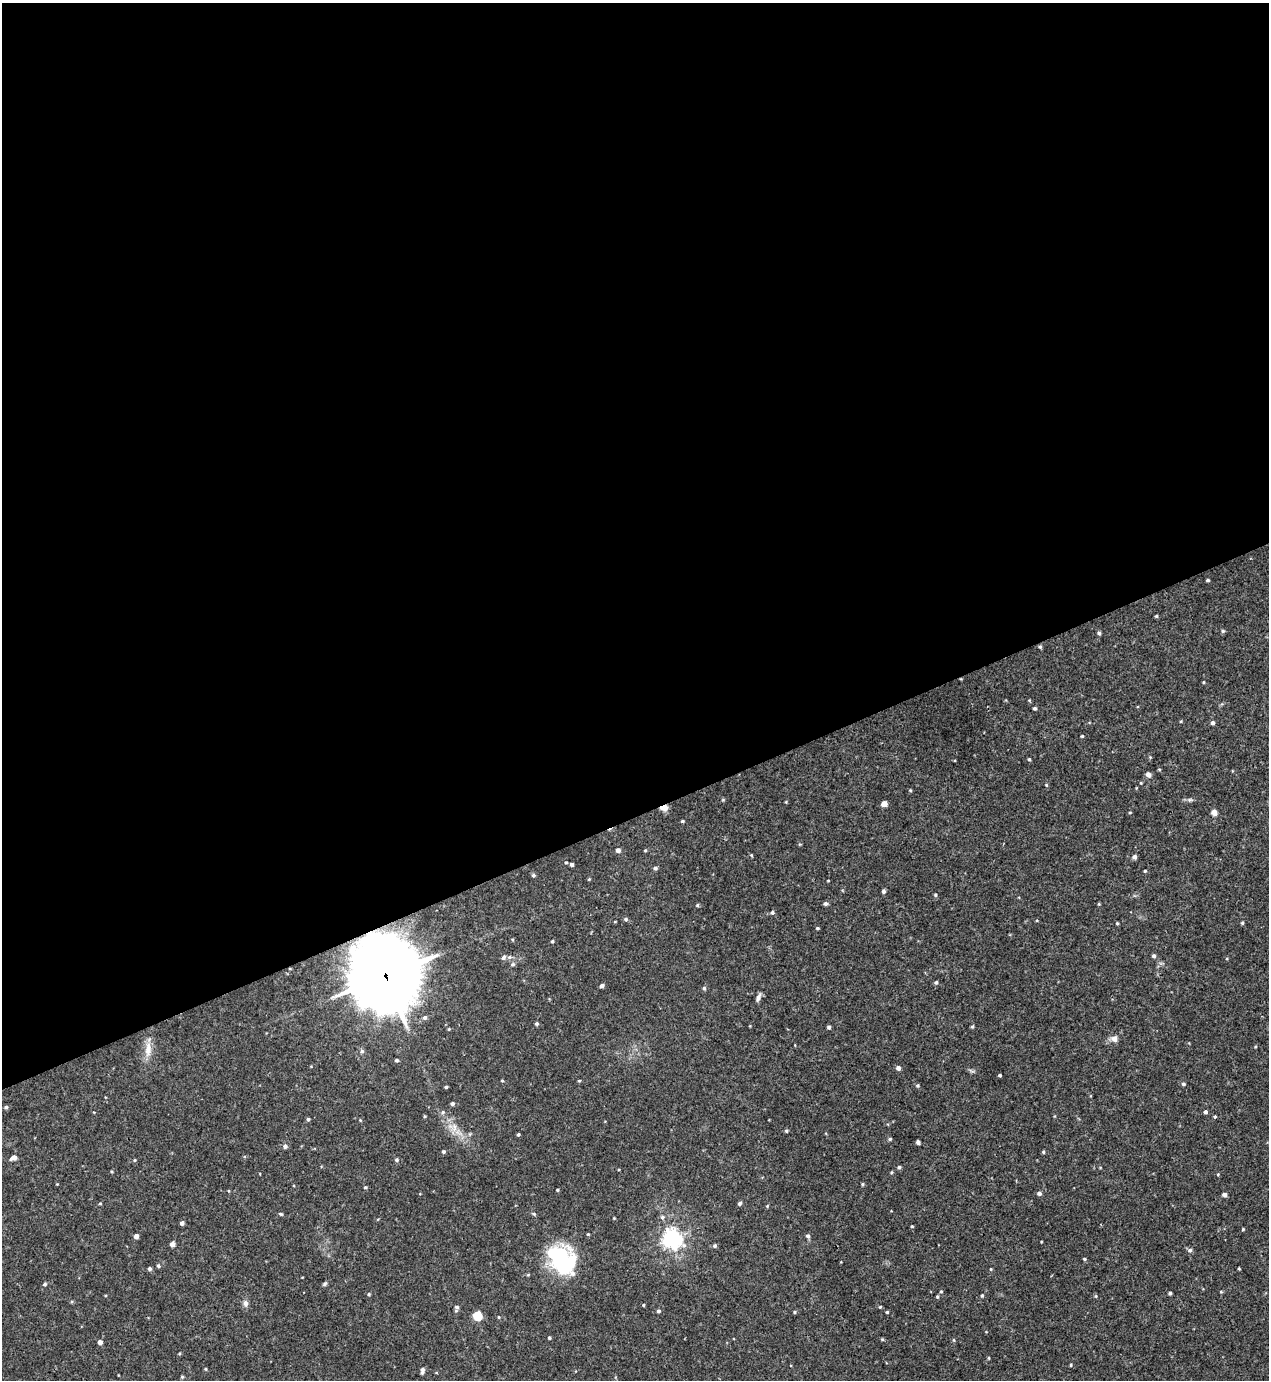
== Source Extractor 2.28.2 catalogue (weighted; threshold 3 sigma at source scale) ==
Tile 2 of 4 x 4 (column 2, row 1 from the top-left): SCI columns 1420-2686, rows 4191-5568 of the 5522 x 5568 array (HDU 1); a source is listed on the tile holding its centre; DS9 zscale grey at full resolution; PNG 1271 x 1382 px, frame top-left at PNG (2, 3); no overlay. Shown black and unused: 59% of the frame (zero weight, under 3 of 4 exposures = <1% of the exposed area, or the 3 px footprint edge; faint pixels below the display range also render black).
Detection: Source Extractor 2.28.2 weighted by HDU 2 'WHT'; one run over the whole footprint, this tile lists its part. Background 0.02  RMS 0.0041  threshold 0.0185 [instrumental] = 3 sigma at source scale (4.5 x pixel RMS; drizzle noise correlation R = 1.50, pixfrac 1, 0.05/0.05 arcsec/px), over >= 5 px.
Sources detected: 144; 1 inside a brighter listed object's ellipse — not listed separately; the other 143 listed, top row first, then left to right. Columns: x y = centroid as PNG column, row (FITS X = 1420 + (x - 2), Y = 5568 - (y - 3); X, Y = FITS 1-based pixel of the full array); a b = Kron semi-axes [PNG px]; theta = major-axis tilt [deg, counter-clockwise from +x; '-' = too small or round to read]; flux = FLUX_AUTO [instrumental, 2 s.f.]
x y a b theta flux
1208 580 3 3 - 0.58
1156 616 4 4 - 0.49
1223 631 5 5 - 0.59
1099 633 4 4 - 0.68
1040 647 5 4 - 0.61
1203 682 5 3 - 0.32
1035 708 4 4 - 0.64
1212 723 5 4 - 1.1
1082 736 3 3 - 0.42
1150 757 4 4 - 0.36
1029 759 3 3 - 0.46
1148 775 6 5 - 1.7
1046 785 4 4 - 0.4
910 790 4 3 - 0.36
1190 800 7 4 1 0.77
884 804 5 4 - 3.2
664 808 9 6 6 2.5
1130 812 4 3 - 0.34
1214 812 5 4 - 3.5
682 821 4 3 - 0.54
618 850 5 5 - 1.6
645 850 4 3 - 0.4
751 855 4 4 - 0.38
1135 857 5 4 - 1.4
566 862 4 3 - 0.42
572 864 4 4 - 0.92
655 868 5 4 - 0.87
1145 871 4 4 - 0.44
533 875 5 5 - 0.63
589 879 4 4 - 0.36
828 881 3 2 - 0.26
883 891 4 4 - 0.87
935 895 4 4 - 0.48
825 904 5 4 - 0.96
1099 904 4 4 - 0.38
697 905 5 4 - 0.51
772 912 5 5 - 0.82
626 919 5 5 - 0.68
1117 923 3 3 - 0.46
1242 923 4 4 - 0.52
817 928 4 3 - 0.45
552 941 4 3 - 0.5
1154 956 5 4 - 0.89
503 957 7 5 47 1
509 957 6 5 - 0.94
513 964 6 5 - 0.72
386 976 25 22 -79 3200
936 982 5 4 - 0.69
602 986 4 4 - 1.2
704 988 5 4 - 0.69
758 997 12 5 69 1.4
425 1018 6 5 - 1.1
536 1024 4 4 - 0.68
972 1026 5 4 - 0.54
829 1027 4 3 - 0.86
449 1029 4 3 - 0.36
1114 1039 9 8 - 2.1
148 1049 24 8 88 4.7
362 1051 5 5 - 0.78
396 1060 4 3 - 0.6
898 1068 5 5 - 1.4
1000 1075 3 3 - 0.61
502 1081 4 3 - 0.38
579 1081 5 3 - 0.37
1183 1084 5 4 - 0.67
917 1086 5 4 - 0.59
446 1087 3 3 - 0.54
452 1104 4 4 - 0.85
6 1107 5 4 - 0.68
443 1112 5 4 - 0.58
1205 1112 4 4 - 0.83
424 1116 5 3 - 0.39
1215 1117 4 3 - 0.54
308 1119 4 4 - 0.6
454 1127 13 6 -84 2.8
786 1131 5 4 - 0.54
518 1134 4 3 - 0.54
890 1139 4 3 - 0.65
918 1142 4 4 - 1.3
285 1146 6 5 - 1.1
443 1151 4 4 - 0.57
1043 1152 4 3 - 0.49
13 1158 7 5 30 2.3
135 1160 4 4 - 0.39
397 1160 5 5 - 0.67
899 1167 4 4 - 0.73
892 1172 5 3 - 0.42
1218 1174 4 3 - 0.35
863 1184 4 4 - 0.46
365 1187 4 3 - 0.46
557 1190 3 3 - 0.42
1039 1193 5 4 - 1
1225 1195 5 4 - 1.4
100 1203 5 3 - 0.36
740 1203 5 4 - 0.79
767 1206 4 4 - 0.35
280 1214 5 4 - 0.48
534 1214 6 3 -45 0.5
662 1217 6 5 - 0.82
614 1218 3 3 - 0.3
182 1223 4 4 - 0.95
912 1226 4 3 - 0.38
1243 1229 4 4 - 0.38
588 1234 4 3 - 0.38
136 1236 4 4 - 2.1
808 1236 6 5 - 0.97
671 1238 7 7 - 190
172 1244 4 4 - 2
715 1246 5 4 - 0.79
1190 1250 6 6 - 0.98
1084 1259 4 3 - 0.47
562 1260 29 21 -54 47
158 1266 4 4 - 0.69
1239 1268 3 2 - 0.4
149 1269 4 4 - 0.92
991 1269 4 4 - 0.35
45 1284 5 4 - 0.62
325 1284 6 4 45 0.64
941 1291 4 3 - 0.38
1221 1292 5 3 - 0.37
1170 1293 3 3 - 0.63
369 1294 4 4 - 0.53
982 1295 4 3 - 0.47
1096 1296 5 4 - 0.43
937 1297 5 3 - 0.5
245 1303 8 6 -69 1.4
643 1305 4 3 - 0.37
880 1307 4 3 - 0.39
456 1308 8 5 84 1
658 1311 4 4 - 0.77
795 1312 4 4 - 0.49
887 1312 3 3 - 0.42
477 1316 5 5 - 18
499 1317 4 3 - 0.32
549 1338 4 3 - 0.59
882 1339 4 4 - 0.45
954 1340 5 3 - 0.42
100 1342 4 4 - 2.1
989 1358 5 3 - 0.35
1071 1365 4 3 - 0.4
205 1369 5 3 - 0.39
422 1370 7 4 83 1.4
182 1377 5 4 - 0.54
Overlapping masked pixels (flux is a lower limit): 2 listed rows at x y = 664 808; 386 976